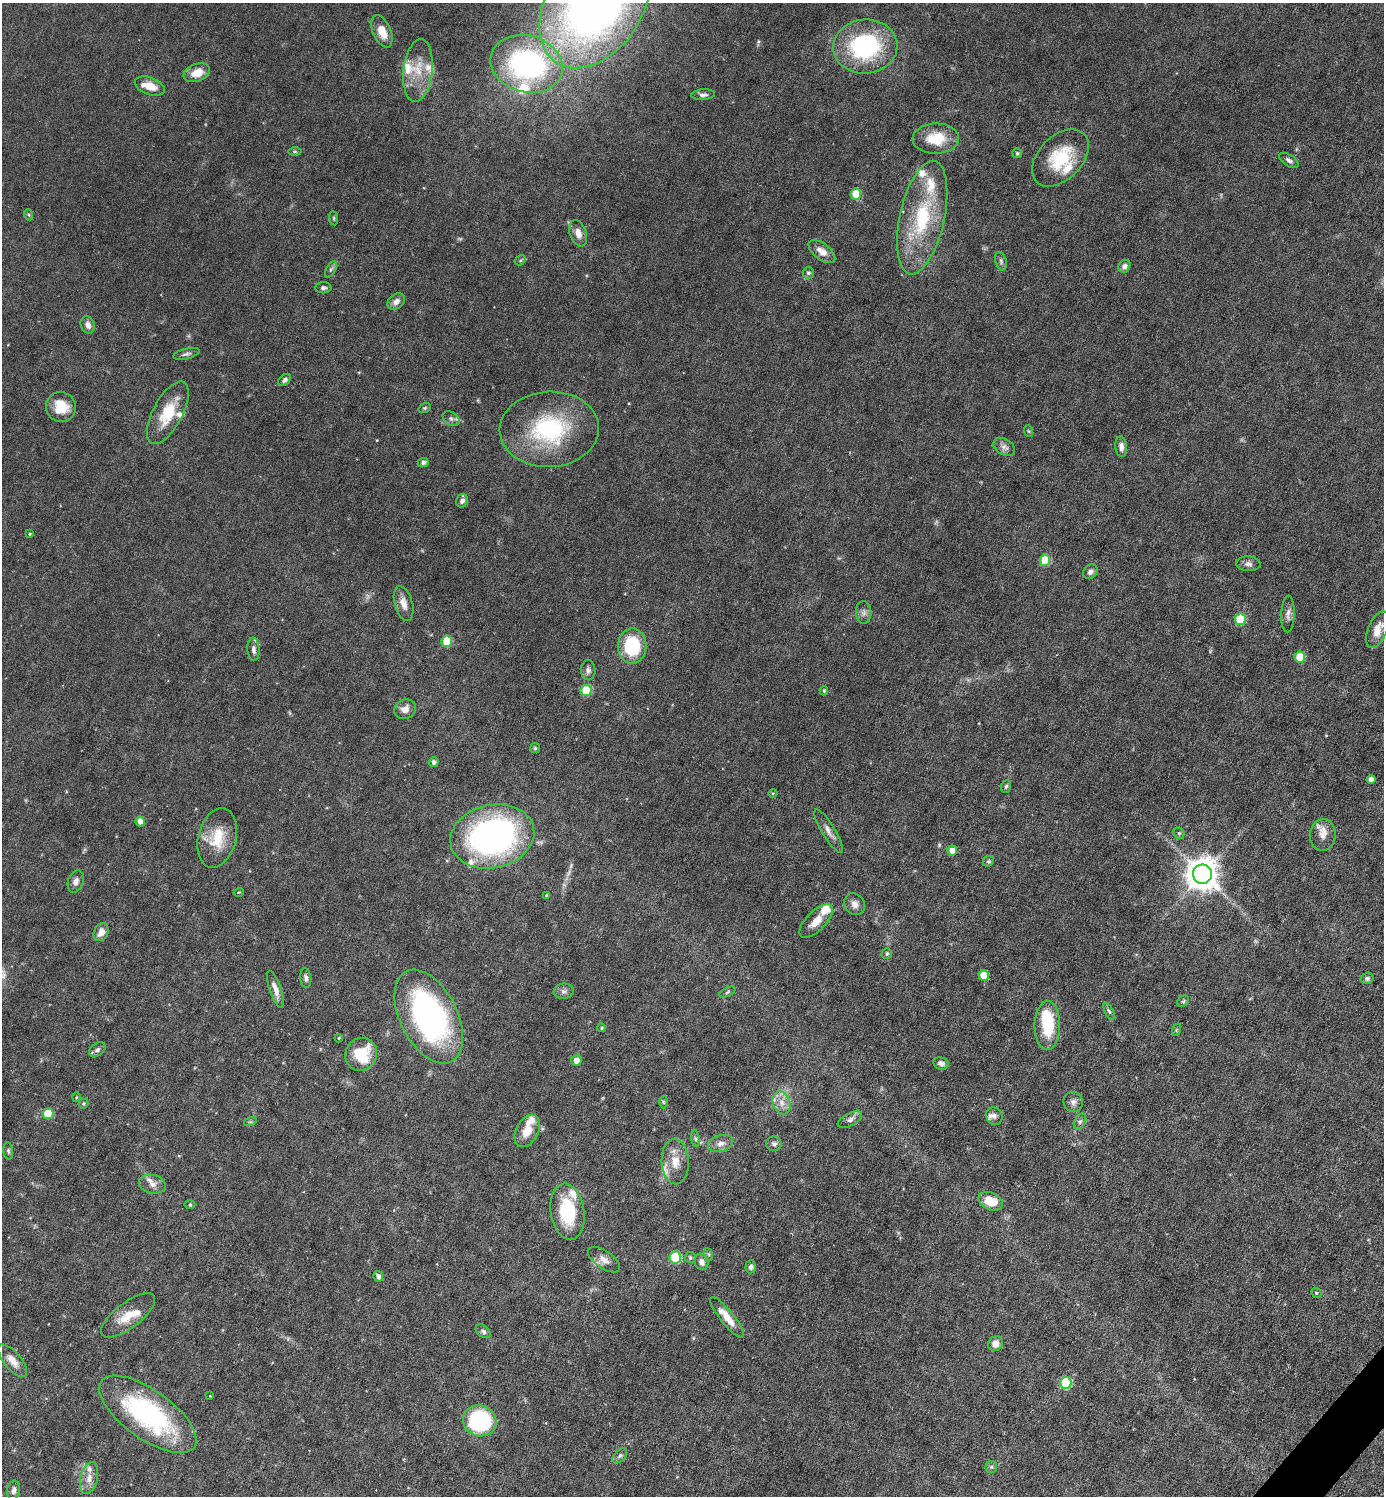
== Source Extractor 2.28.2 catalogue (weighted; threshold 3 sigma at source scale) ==
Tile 6 of 4 x 4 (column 2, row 2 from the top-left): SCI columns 1681-3062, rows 2991-4484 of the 5980 x 5979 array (HDU 1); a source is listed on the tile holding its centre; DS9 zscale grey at full resolution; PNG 1386 x 1498 px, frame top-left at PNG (2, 3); each listed source drawn as its Kron ellipse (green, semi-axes under 4 px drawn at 4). Shown black and unused: <1% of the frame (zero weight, under 3 of 6 exposures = <1% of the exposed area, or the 3 px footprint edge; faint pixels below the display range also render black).
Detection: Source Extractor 2.28.2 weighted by HDU 2 'WHT'; one run over the whole footprint, this tile lists its part. Background 0.0451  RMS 0.005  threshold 0.0203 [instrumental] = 3 sigma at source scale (4.09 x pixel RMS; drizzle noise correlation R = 1.36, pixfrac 0.8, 0.05/0.05 arcsec/px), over >= 5 px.
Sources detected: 155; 2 too faint to see at this stretch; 1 inside a brighter object's white glare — neither listed nor drawn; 17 inside a brighter listed object's ellipse — not listed separately; the other 135 listed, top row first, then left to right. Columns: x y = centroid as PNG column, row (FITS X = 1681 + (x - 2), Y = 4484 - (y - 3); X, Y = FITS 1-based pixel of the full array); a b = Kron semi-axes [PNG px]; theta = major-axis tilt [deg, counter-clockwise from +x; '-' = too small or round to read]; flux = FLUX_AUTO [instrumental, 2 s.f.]
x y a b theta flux
595 5 69 47 56 340
382 31 17 9 -67 7.1
865 46 32 27 5 57
527 64 36 28 -15 96
418 71 32 14 83 12
197 73 14 8 20 6.6
150 86 15 8 -20 6.5
703 95 12 5 5 1.6
936 139 23 15 1 13
295 152 6 4 -1 0.7
1017 153 5 4 - 0.79
1060 158 34 22 46 23
1289 160 11 5 -33 1.6
856 194 5 5 - 16
29 215 6 3 -71 0.57
334 218 7 3 -83 0.57
922 218 58 22 78 39
578 233 13 8 -72 3.6
822 252 16 8 -37 4.3
520 260 6 4 30 0.68
1001 261 9 5 -75 1.2
1124 266 7 6 - 2.1
331 269 9 5 62 1
808 273 6 5 - 1.2
323 288 8 5 2 1.3
396 302 9 7 40 2.6
88 325 9 7 -71 2.4
186 354 13 5 14 1.4
285 380 7 5 41 1.2
61 407 15 14 - 9.7
425 408 6 4 21 0.59
168 413 34 14 62 17
451 419 9 6 -37 1.5
549 429 50 37 3 50
1028 431 6 4 -71 0.52
1004 447 12 8 -30 2.4
1121 447 10 6 -85 2.4
423 462 5 4 - 1.4
462 501 7 6 - 1.6
30 534 3 3 - 0.48
1045 560 5 5 - 15
1248 564 12 7 -3 2
1090 572 8 6 46 1.9
404 603 18 9 -75 4.1
864 612 11 7 -86 2
1288 614 18 6 88 2.6
1240 619 6 5 - 19
1378 630 19 9 68 6.1
447 641 6 5 - 19
632 646 17 14 89 28
253 649 11 6 -86 1.9
1300 657 5 5 - 13
588 670 10 7 -89 1.6
586 690 6 5 - 22
824 691 4 4 - 0.59
405 709 11 9 30 3.4
535 748 5 5 - 0.63
434 762 5 5 - 1.7
1371 779 4 4 - 2.7
1006 786 6 5 - 0.87
773 793 4 3 - 0.46
140 821 5 4 - 4
829 831 25 6 -58 3.1
1179 833 6 5 - 0.68
1323 835 16 13 83 5
492 836 42 31 13 140
217 838 30 19 75 15
952 851 5 5 - 4
988 861 6 5 - 0.78
1202 874 10 9 - 850
76 882 11 7 70 2.3
239 892 5 3 - 0.39
546 896 3 3 - 0.62
855 904 11 10 - 2.9
816 921 21 9 45 6
101 932 9 7 63 4.1
887 953 5 5 - 0.95
984 975 5 5 - 9.1
306 978 10 5 -83 1.5
1367 978 6 5 - 1.2
275 989 19 6 -71 3.6
564 991 10 7 7 1.8
727 992 8 3 28 0.69
1183 1001 6 5 - 0.83
1109 1011 9 4 -64 0.84
429 1017 50 28 -63 120
1047 1025 24 13 89 21
602 1028 4 4 - 0.76
1176 1030 6 4 71 0.56
339 1038 4 4 - 0.48
97 1050 9 6 34 1.5
361 1054 17 15 62 18
576 1060 5 5 - 3.8
941 1063 7 6 - 1.9
76 1097 5 3 - 0.42
663 1102 6 4 -89 0.64
1073 1102 10 9 - 2.2
83 1103 5 5 - 0.71
782 1103 12 8 -71 4
48 1114 5 5 - 15
994 1116 9 8 - 1.8
850 1120 13 6 27 2.1
250 1122 6 4 17 0.61
1080 1122 8 5 62 1.3
527 1131 17 11 61 7.4
695 1139 8 4 -81 0.91
720 1143 13 8 15 2.9
774 1144 8 7 - 1.5
8 1151 8 5 -85 0.92
675 1162 22 13 -88 7.8
152 1184 13 9 -13 3
991 1201 12 8 -24 9.5
190 1205 5 3 - 0.52
567 1212 28 16 -81 26
708 1254 6 4 -71 0.69
675 1257 6 5 - 28
690 1257 5 5 - 0.87
604 1260 18 8 -35 3.7
701 1262 8 6 -70 2.2
751 1267 6 5 - 1.5
378 1276 5 5 - 1.9
1316 1293 5 4 - 0.56
128 1315 32 13 37 10
727 1317 25 6 -51 7.5
483 1331 8 5 -40 1.2
995 1344 8 7 - 3.3
13 1361 20 8 -50 5.1
1066 1383 6 5 - 33
210 1396 3 3 - 0.29
148 1414 57 24 -35 72
480 1421 17 15 -22 52
620 1456 9 5 45 1.1
991 1467 6 5 - 0.9
89 1478 16 8 76 4.3
14 1490 10 6 82 1.8
Isophote crosses this tile's border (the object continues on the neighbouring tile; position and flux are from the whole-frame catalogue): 1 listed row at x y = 595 5